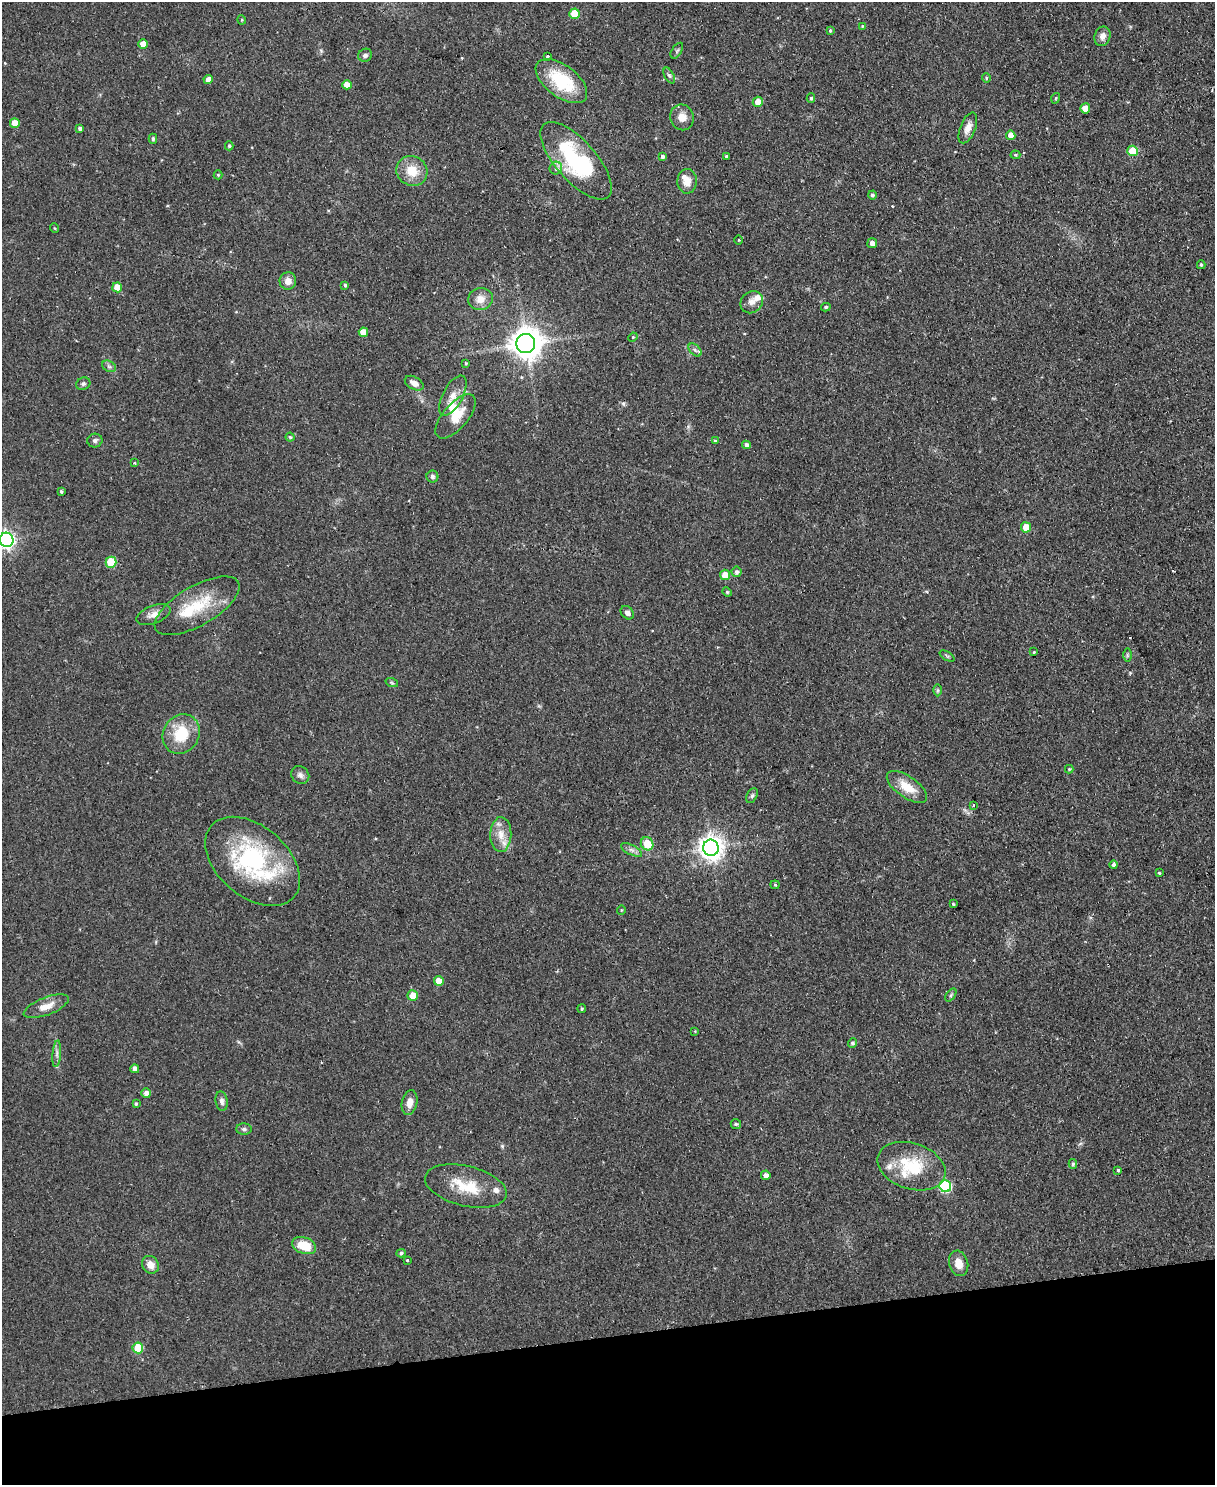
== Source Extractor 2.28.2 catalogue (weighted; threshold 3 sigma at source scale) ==
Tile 10 of 4 x 3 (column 2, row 3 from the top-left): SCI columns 1217-2429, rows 138-1620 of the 4854 x 4838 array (HDU 1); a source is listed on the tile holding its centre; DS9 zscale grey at full resolution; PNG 1217 x 1487 px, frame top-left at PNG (2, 2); each listed source drawn as its Kron ellipse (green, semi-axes under 4 px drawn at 4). Shown black and unused: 10% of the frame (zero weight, under 2 of 3 exposures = <1% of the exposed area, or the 3 px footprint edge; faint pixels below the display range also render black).
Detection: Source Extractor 2.28.2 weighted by HDU 2 'WHT'; one run over the whole footprint, this tile lists its part. Background 0.123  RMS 0.0083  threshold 0.0374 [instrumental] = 3 sigma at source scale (4.5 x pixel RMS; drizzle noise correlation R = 1.50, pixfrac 1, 0.05/0.05 arcsec/px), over >= 5 px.
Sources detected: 128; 1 cosmic-ray / hot-pixel residue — neither listed nor drawn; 8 inside a brighter listed object's ellipse — not listed separately; the other 119 listed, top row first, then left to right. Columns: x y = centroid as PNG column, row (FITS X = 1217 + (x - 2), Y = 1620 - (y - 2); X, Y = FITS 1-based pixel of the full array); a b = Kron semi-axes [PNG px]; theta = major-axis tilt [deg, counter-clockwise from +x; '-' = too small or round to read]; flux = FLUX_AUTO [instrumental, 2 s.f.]
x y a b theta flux
574 14 5 5 - 20
242 20 4 4 - 0.95
862 26 4 3 - 0.72
830 31 4 3 - 0.99
1102 36 10 8 70 5.1
143 44 5 5 - 8
677 51 9 5 57 1.8
365 55 7 6 - 2.3
547 56 3 2 - 0.9
669 75 8 4 -62 1.9
986 78 5 4 - 1.1
208 79 5 4 - 5.4
561 81 30 16 -37 44
347 85 5 4 - 8.3
811 98 5 4 - 1.4
1056 98 5 3 - 0.82
758 102 5 5 - 8.6
1085 108 5 5 - 10
682 117 13 12 - 8.5
15 123 5 5 - 10
80 128 4 3 - 1.9
968 128 16 7 68 6.9
1011 135 4 4 - 7.6
153 139 5 4 - 1.5
229 146 4 4 - 1
1132 151 5 5 - 21
1015 155 5 4 - 1.1
662 156 4 4 - 2.1
726 156 3 3 - 1.9
576 161 48 20 -48 85
556 168 6 6 - 2.5
412 171 16 14 -31 17
218 175 4 4 - 1
687 181 12 9 89 9
872 195 4 4 - 1.7
54 228 5 3 - 0.76
739 240 5 3 - 0.72
872 243 5 5 - 4.8
1201 265 4 3 - 1.1
288 281 8 8 - 5.5
345 285 4 3 - 1.4
117 287 5 5 - 13
480 299 12 11 - 8.4
752 302 12 10 41 5.8
826 307 5 3 - 1.2
363 332 5 4 - 8.8
633 337 5 4 - 0.77
526 344 9 9 - 1400
695 350 8 4 -45 2.3
466 363 4 3 - 0.9
109 366 7 5 -30 1.8
414 383 10 6 -30 5.2
83 384 7 6 - 2
453 396 22 10 62 9.4
456 416 27 12 49 17
290 437 4 4 - 1.2
95 440 7 7 - 2.3
715 441 4 3 - 0.82
746 445 4 4 - 3.7
135 463 3 3 - 0.73
432 476 6 6 - 2.1
61 491 4 3 - 1.1
1026 527 5 5 - 13
7 540 7 7 - 270
111 562 5 5 - 34
736 572 5 5 - 2.7
725 575 5 5 - 12
727 592 5 4 - 1.1
197 606 48 19 30 37
627 613 7 5 -46 3.6
154 615 18 9 19 6.3
1034 652 4 3 - 0.95
1127 655 7 4 -90 1.4
947 656 8 3 -32 1.2
392 683 6 4 -19 1.1
937 690 6 4 90 1.1
181 734 20 18 58 29
1069 769 4 4 - 0.8
300 775 9 8 - 3.4
907 787 23 10 -35 16
752 796 8 5 63 1.8
974 805 4 3 - 0.89
501 835 17 10 89 11
647 844 7 6 - 17
711 848 8 7 - 760
631 850 11 5 -27 3
253 861 55 35 -41 110
1114 865 4 4 - 2.7
1159 873 4 3 - 1.2
775 885 4 4 - 0.92
953 904 3 3 - 1.2
621 910 5 3 - 0.67
439 981 5 5 - 10
951 995 7 4 53 1.3
413 996 5 5 - 12
46 1006 24 9 21 11
582 1009 4 3 - 1.2
695 1031 4 4 - 0.76
852 1043 5 4 - 1.8
57 1054 13 3 85 2.9
135 1069 4 4 - 4.3
146 1093 5 5 - 4.1
222 1101 10 6 -81 3.1
409 1103 12 7 79 6.9
136 1104 3 3 - 1.5
736 1124 5 5 - 1.3
244 1129 8 5 -1 1.9
1073 1164 5 4 - 1.5
911 1166 35 23 -18 40
1118 1170 3 2 - 1.1
766 1175 5 4 - 4.2
466 1186 42 20 -14 29
945 1186 6 5 - 78
304 1246 12 8 -19 19
401 1253 4 4 - 1.5
407 1260 3 3 - 1.6
959 1263 13 9 -75 8.6
150 1265 9 8 - 7.2
138 1348 5 5 - 29
Isophote crosses this tile's border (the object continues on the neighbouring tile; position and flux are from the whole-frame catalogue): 1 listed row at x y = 7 540